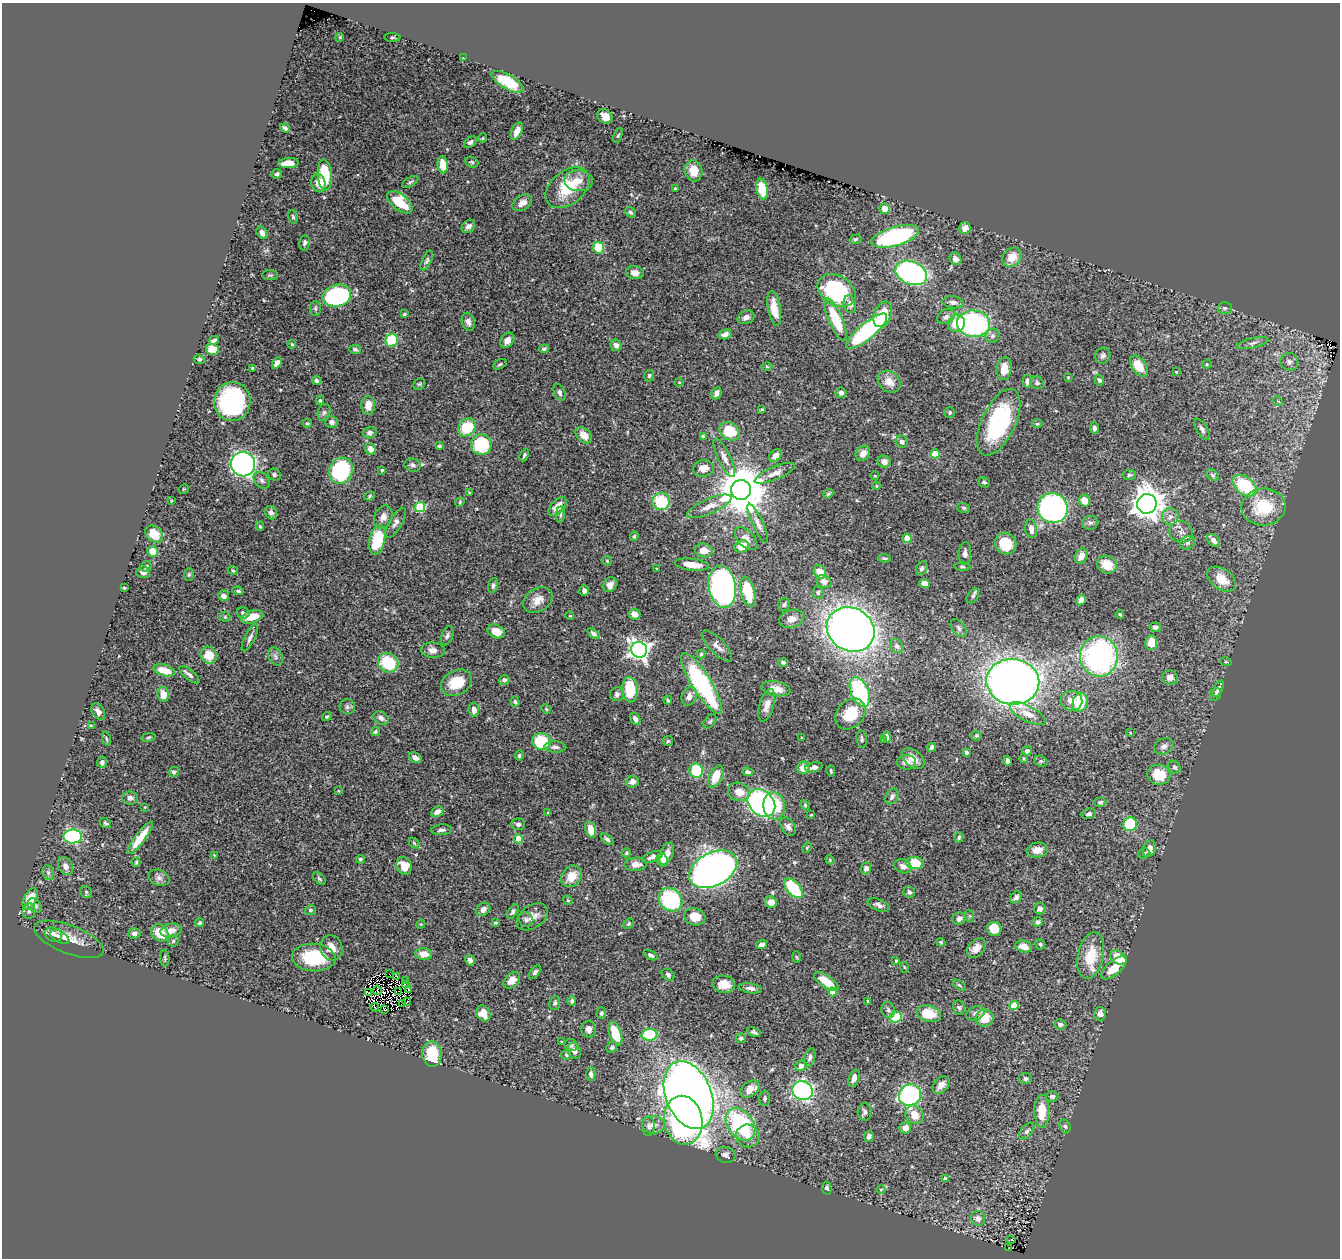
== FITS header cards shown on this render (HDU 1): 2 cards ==
NAXIS1  =                 1338
NAXIS2  =                 1256

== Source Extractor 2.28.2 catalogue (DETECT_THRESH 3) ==
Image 1338 x 1256 px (HDU 1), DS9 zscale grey, 1 PNG px = 1 image px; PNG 1342 x 1260 px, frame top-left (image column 1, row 1256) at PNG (2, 3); each listed source drawn as its Kron ellipse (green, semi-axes under 4 px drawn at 4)
Background 0.549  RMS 0.019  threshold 0.057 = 3 sigma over >= 5 px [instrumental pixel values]
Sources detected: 467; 3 with non-positive FLUX_AUTO (blend fragments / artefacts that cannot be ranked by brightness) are neither listed nor drawn; the other 464 listed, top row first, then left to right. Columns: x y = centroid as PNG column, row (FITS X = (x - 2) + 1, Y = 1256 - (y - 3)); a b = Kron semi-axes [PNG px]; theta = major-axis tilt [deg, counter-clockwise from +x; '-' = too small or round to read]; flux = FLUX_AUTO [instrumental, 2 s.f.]
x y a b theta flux
340 37 4 3 - 1.1
392 37 8 4 1 1.6
463 58 3 3 - 2.5
508 82 18 7 -30 40
605 116 8 6 -40 11
285 128 5 3 - 2.4
517 131 9 5 66 10
618 136 8 4 68 1.8
483 138 5 3 - 1
470 142 7 5 39 4.4
472 162 7 5 -22 2
288 163 10 5 3 14
443 165 9 5 -84 20
694 171 11 8 -79 14
277 174 5 5 - 2.5
325 175 15 7 -86 57
579 181 14 10 -4 11
410 182 9 4 30 2.5
318 183 9 7 -75 9.7
568 188 25 16 39 49
675 189 4 3 - 1.2
762 189 10 5 -78 32
400 202 15 8 -39 36
522 203 10 7 31 7.9
885 209 5 5 - 13
630 212 6 4 -33 2.8
293 217 7 5 -75 2.2
468 226 7 6 - 5.8
965 228 6 5 - 11
262 233 7 5 -60 5.3
895 236 24 9 16 180
856 239 6 4 17 2
305 243 8 5 81 3
599 248 6 5 - 46
1012 257 10 8 41 20
955 259 6 5 - 5.7
427 261 10 4 65 2.9
635 273 9 6 -11 8.9
911 273 16 11 -22 250
270 275 8 5 -1 2.2
837 290 20 15 -33 130
337 296 14 11 14 180
953 302 10 6 -8 4.7
850 304 9 6 -79 5.8
315 308 7 5 90 2.8
774 308 18 6 -80 18
1225 308 7 5 1 2.5
404 314 3 3 - 1.7
883 314 13 8 69 27
746 317 8 6 27 6.1
946 317 9 7 28 4.7
836 319 23 7 -66 57
468 322 9 6 -73 6
956 323 9 8 - 33
974 324 16 13 -5 200
867 331 25 8 40 170
725 334 7 4 15 5.6
992 336 7 6 - 4.1
214 340 5 4 - 4.3
392 340 7 6 - 58
507 340 8 6 54 8.2
1253 343 16 5 13 5.3
292 344 4 3 - 1.5
616 345 6 5 - 5.2
355 349 5 4 - 2.5
544 349 5 3 - 1.9
212 350 6 5 - 34
1103 356 8 7 - 4.1
199 359 5 4 - 1.9
1289 362 9 8 - 5.9
277 363 6 4 50 6
500 364 7 4 30 2
1207 364 5 4 - 1.4
1139 366 12 7 -55 23
767 367 5 3 - 1.4
253 368 3 3 - 2
1004 369 11 7 82 19
1176 372 4 3 - 0.86
649 376 6 5 - 2
1068 377 4 3 - 1.2
316 380 4 4 - 3.6
1099 380 5 4 - 2.5
1027 381 6 5 - 5.6
679 382 4 3 - 0.91
889 382 12 10 -42 13
1037 383 7 6 - 2.5
419 384 6 5 - 1.9
560 392 9 5 -69 3.2
717 393 6 5 - 5.4
841 393 5 5 - 4.6
320 400 5 4 - 1.6
1278 401 5 4 - 1.5
232 402 19 18 - 180
368 405 9 6 -88 13
762 409 4 4 - 1.4
324 412 9 6 73 3.7
950 413 5 5 - 2.6
332 422 6 6 - 4.4
998 422 36 17 65 140
307 423 4 3 - 1.6
1037 424 5 4 - 1.5
467 427 10 8 46 47
1094 428 6 4 -87 3.3
1202 429 11 5 -60 4.3
730 431 11 8 -35 38
370 433 7 5 18 4.8
584 435 10 6 -44 14
703 436 4 4 - 1.7
902 441 6 5 - 5.3
481 445 10 10 - 95
439 446 4 3 - 2.2
370 449 6 5 - 8.9
863 453 8 6 51 8.9
935 454 4 4 - 32
524 455 7 3 64 2.3
775 456 7 5 45 8
724 458 21 6 -64 9
884 462 7 6 - 9.2
243 464 12 12 - 570
413 465 8 6 -14 3.5
703 468 10 8 9 11
382 470 4 4 - 1.5
341 471 13 11 65 130
775 473 21 6 22 10
274 475 6 5 - 2.9
1129 475 6 5 - 2.1
1213 475 7 5 -42 2.3
875 476 4 3 - 1.1
262 480 9 7 -49 4.3
984 482 6 5 - 2.1
1245 485 13 8 -38 69
876 486 4 4 - 1.5
184 489 5 3 - 1.2
741 490 10 10 - 6900
469 492 3 3 - 1.2
828 494 5 3 - 1.7
370 496 5 4 - 1.6
171 501 4 2 - 0.84
661 501 8 8 - 64
1085 501 6 5 - 16
460 502 5 4 - 1.4
1147 504 10 9 - 1700
709 506 24 7 23 12
420 507 5 5 - 77
558 507 11 6 47 14
1263 507 22 18 6 56
964 508 6 5 - 2.2
1053 508 15 15 - 350
271 513 7 6 - 3.8
561 515 8 4 89 2.2
1170 516 8 8 - 6
383 517 12 9 68 8.5
396 523 17 6 61 5.8
758 523 21 5 -66 7.7
1090 523 8 7 - 3.7
260 526 5 4 - 1.9
1031 529 9 6 -80 7.4
1181 532 12 11 - 9
154 534 10 7 -43 23
634 536 5 3 - 1.5
907 538 4 4 - 28
746 539 14 8 -46 9.5
377 540 15 8 78 55
1214 540 7 5 -46 6.4
1187 543 8 6 30 4
1006 544 11 10 - 32
742 546 7 6 - 20
704 550 9 7 -11 13
153 551 5 5 - 21
965 553 11 6 88 6.3
1081 556 8 6 62 11
884 558 6 4 -6 1.9
607 561 5 4 - 1.4
692 565 17 6 -7 17
1107 565 10 8 -21 19
146 567 6 5 - 2.4
962 567 8 3 -1 1.8
922 568 7 5 64 3.4
657 569 2 2 - 0.95
233 570 5 4 - 1.5
143 572 7 5 2 5.9
820 572 7 6 - 17
189 574 6 5 - 2
1222 579 16 10 -35 22
824 582 8 6 -30 6.5
925 583 5 4 - 9.2
493 585 8 5 73 3.2
610 585 8 6 55 6.8
722 587 21 13 -81 480
124 588 3 3 - 1.7
238 591 6 4 -8 2.2
584 591 5 4 - 4.3
748 592 15 7 -76 47
818 593 6 5 - 2.7
224 596 5 5 - 7.1
973 596 8 5 57 2.8
538 600 16 11 30 13
1081 600 5 4 - 5.4
784 605 7 5 56 2.6
243 613 6 5 - 3.9
635 614 6 5 - 9.1
1120 614 4 3 - 1.5
570 616 4 2 - 0.79
225 617 5 5 - 1.7
252 617 11 6 17 18
792 619 13 8 17 10
1155 627 6 4 4 4.3
959 628 10 6 -53 4
851 629 25 21 -31 1100
496 631 9 6 -22 15
593 633 7 4 -36 3
447 636 10 5 69 3.5
250 638 15 5 64 5.3
1151 643 7 6 - 22
717 646 20 7 -47 8.2
897 646 8 6 -47 4.6
433 650 12 7 -6 7.8
639 650 8 7 - 610
701 654 4 4 - 1.5
209 655 9 8 - 24
275 656 10 6 -61 4.1
1099 656 20 19 - 290
783 662 5 4 - 2.8
1226 662 5 3 - 1.2
388 663 10 9 - 66
164 670 11 5 -17 27
190 675 12 5 -40 5.5
1170 677 8 7 - 7.5
504 680 5 4 - 4.3
1013 682 26 23 -6 870
456 683 16 12 28 32
702 683 35 9 -58 180
776 689 15 7 -10 13
1218 689 9 4 66 6.3
630 690 13 8 -86 42
860 692 15 9 -66 120
163 694 7 5 -79 16
617 694 7 7 - 4.2
1215 695 7 5 57 2.4
689 696 10 7 67 7.9
668 700 4 3 - 1.7
1071 701 11 10 - 11
515 702 5 4 - 1.8
1080 702 10 7 73 41
767 705 17 7 74 9.3
347 707 7 7 - 3.5
546 709 5 4 - 1.3
474 710 7 5 -81 7.3
98 711 9 6 -56 5.1
850 714 17 13 48 39
1028 714 20 7 -27 14
327 717 5 4 - 2
381 718 8 6 -28 5
635 719 6 4 -58 5.1
710 722 8 5 49 2.5
91 726 4 3 - 1.2
375 732 5 4 - 1.9
1130 733 4 3 - 1.1
976 736 5 5 - 1.7
148 737 7 3 9 1.7
887 737 6 3 -77 3.5
802 738 3 2 - 0.94
106 739 7 3 -80 1.6
862 739 9 5 -82 2.6
883 739 4 3 - 1.9
541 741 9 8 - 69
668 741 5 5 - 1.7
1164 746 10 7 30 5.9
555 747 11 5 -1 5.3
932 747 5 4 - 4.1
1027 751 5 4 - 3.6
966 752 4 3 - 2.5
519 755 5 4 - 2.1
415 758 7 5 -30 7.1
913 758 13 8 -41 13
1024 758 5 4 - 1.6
1007 761 5 3 - 3.8
1041 761 7 5 -20 2.5
102 762 5 5 - 3.6
906 762 9 7 -3 9.2
814 767 9 5 12 6.1
1174 767 7 5 -53 3.1
803 768 6 6 - 14
696 771 7 7 - 44
831 771 5 3 - 1.6
174 772 5 5 - 4.2
748 772 5 4 - 3.5
1159 775 11 10 - 32
716 776 12 6 64 22
632 782 6 5 - 6.5
339 791 3 2 - 0.9
739 792 11 9 -19 14
892 797 8 6 62 5.1
130 798 8 6 -5 6
1100 802 6 5 - 2.7
761 803 15 12 -42 270
805 805 5 4 - 1.6
774 806 14 10 -82 63
145 807 4 2 - 0.82
437 812 6 4 28 7.1
548 813 3 3 - 1.4
1089 814 7 5 12 3.3
811 815 3 2 - 1.2
105 823 6 4 -33 2
518 824 7 6 - 3.6
1130 824 7 6 - 51
788 827 10 6 -59 5.2
442 830 10 5 5 4.3
591 830 8 5 -74 12
73 836 9 7 0 190
959 837 5 4 - 2.1
140 838 20 5 53 23
518 839 4 4 - 25
607 839 7 4 -40 3
414 843 6 4 -45 1.5
807 847 5 3 - 1.4
1149 849 8 6 70 9.1
1037 850 11 7 10 10
626 853 4 3 - 1.7
1144 853 6 5 - 2.9
667 854 11 6 67 9.8
214 855 3 3 - 0.89
652 857 11 5 18 5.7
360 859 4 4 - 2
662 860 7 5 -65 17
830 860 5 3 - 1.2
136 862 4 3 - 1.7
915 863 8 6 -4 32
636 864 11 6 2 9.2
65 866 9 7 -60 7
404 866 9 7 -70 19
903 866 9 6 -25 6.3
866 868 6 5 - 4.2
713 869 26 16 28 1100
48 873 7 5 -70 3.3
571 876 11 9 52 20
159 878 10 8 -21 5.6
319 879 8 5 -45 2.3
794 888 12 6 -49 79
86 892 6 5 - 2.2
909 892 6 5 - 3.1
1016 897 7 5 47 4.2
30 899 11 6 64 30
568 900 5 4 - 1.5
670 900 13 10 -44 140
771 902 6 5 - 12
879 905 11 5 -24 5
35 906 8 6 -45 5.8
483 909 8 6 40 6.1
1040 909 6 5 - 4.2
310 910 5 5 - 2.3
29 911 7 6 - 3.5
513 911 8 4 58 3
970 916 6 4 -71 1.6
532 917 17 11 34 12
695 917 11 8 -17 20
959 918 7 6 - 5.2
526 919 7 6 - 3.8
1038 922 5 4 - 3.3
200 923 5 4 - 2.2
496 923 3 3 - 1.8
421 924 5 3 - 1.1
629 924 5 4 - 1.8
994 929 7 7 - 18
171 931 10 7 10 9.5
134 933 6 5 - 3.5
160 933 9 7 -45 26
53 935 9 7 -22 7.5
60 937 10 5 -29 3.6
69 939 37 14 -21 24
173 941 5 5 - 2.2
941 942 4 3 - 1.2
762 944 6 4 21 4.5
1040 944 5 4 - 2.1
1024 947 8 5 -16 12
331 948 13 11 -73 13
976 948 11 7 50 9.8
424 954 8 6 -4 13
651 955 7 4 -28 2.9
1091 956 23 12 78 36
797 957 6 4 -87 1.4
165 958 8 4 -85 2.5
314 958 22 13 -4 67
1118 958 9 6 -36 30
470 960 5 4 - 4.1
896 961 3 3 - 1.3
904 967 5 3 - 1.2
1114 968 15 7 41 18
535 972 8 4 50 2.8
389 974 2 2 - 0.24
668 975 7 5 -37 3.1
396 976 4 2 - 0.87
512 980 9 6 45 11
405 981 3 2 - 1.6
826 982 14 6 -35 27
724 984 11 8 -10 16
405 985 2 2 - 1.2
959 985 7 3 -36 1.8
751 988 11 5 -9 4.9
377 990 5 2 - 1.3
408 990 3 2 - 0.1
398 991 3 2 - 0.87
833 992 4 4 - 14
368 993 4 2 - 1.2
572 1001 5 4 - 3.1
868 1001 3 2 - 1.3
407 1002 4 3 - 0.71
555 1003 7 5 72 2.7
403 1004 2 2 - 0.94
1014 1006 4 4 - 40
374 1007 4 2 - 1.4
959 1008 7 6 - 2.8
384 1010 4 2 - 1.2
888 1010 8 6 -71 3.6
483 1013 8 6 -62 16
601 1013 6 5 - 2.6
976 1013 10 6 23 4.4
929 1014 12 8 -15 28
1100 1014 7 6 - 7.1
896 1017 6 5 - 36
984 1018 9 8 - 24
1060 1024 6 5 - 3.5
589 1029 8 7 - 7.4
754 1032 7 3 -25 2.5
615 1033 12 6 -71 35
649 1035 8 5 4 73
741 1038 5 5 - 3.5
561 1042 4 3 - 1.1
571 1045 6 6 - 2.8
612 1047 6 5 - 2.3
574 1051 8 6 -66 5.5
432 1054 12 9 -84 41
566 1055 5 5 - 2
810 1058 9 5 74 4.1
801 1066 6 5 - 6.2
591 1074 7 4 90 3.7
854 1078 9 5 70 7.2
1025 1079 6 5 - 4.3
941 1085 10 7 47 7.9
750 1089 10 7 36 16
802 1091 10 9 - 290
689 1095 35 23 -67 1600
910 1095 11 10 - 220
1052 1096 6 5 - 3.4
765 1098 8 5 88 2.9
1042 1111 16 7 -90 30
865 1112 9 7 86 4.2
914 1115 10 8 -50 16
683 1120 24 19 -81 350
740 1124 18 13 -54 130
653 1125 11 9 -5 8.3
648 1126 10 6 -90 4.7
1065 1126 7 5 -73 2.5
905 1128 6 6 - 10
1027 1131 9 5 48 3.3
748 1136 12 11 - 13
869 1136 5 4 - 5.9
726 1155 10 8 -16 4.1
945 1179 4 4 - 5.2
827 1188 6 4 -79 2.6
881 1190 4 3 - 1.1
978 1218 7 7 - 5.8
1011 1240 4 3 - 3.9
1008 1248 2 2 - 0.9
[3 non-positive-flux detections neither listed nor drawn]